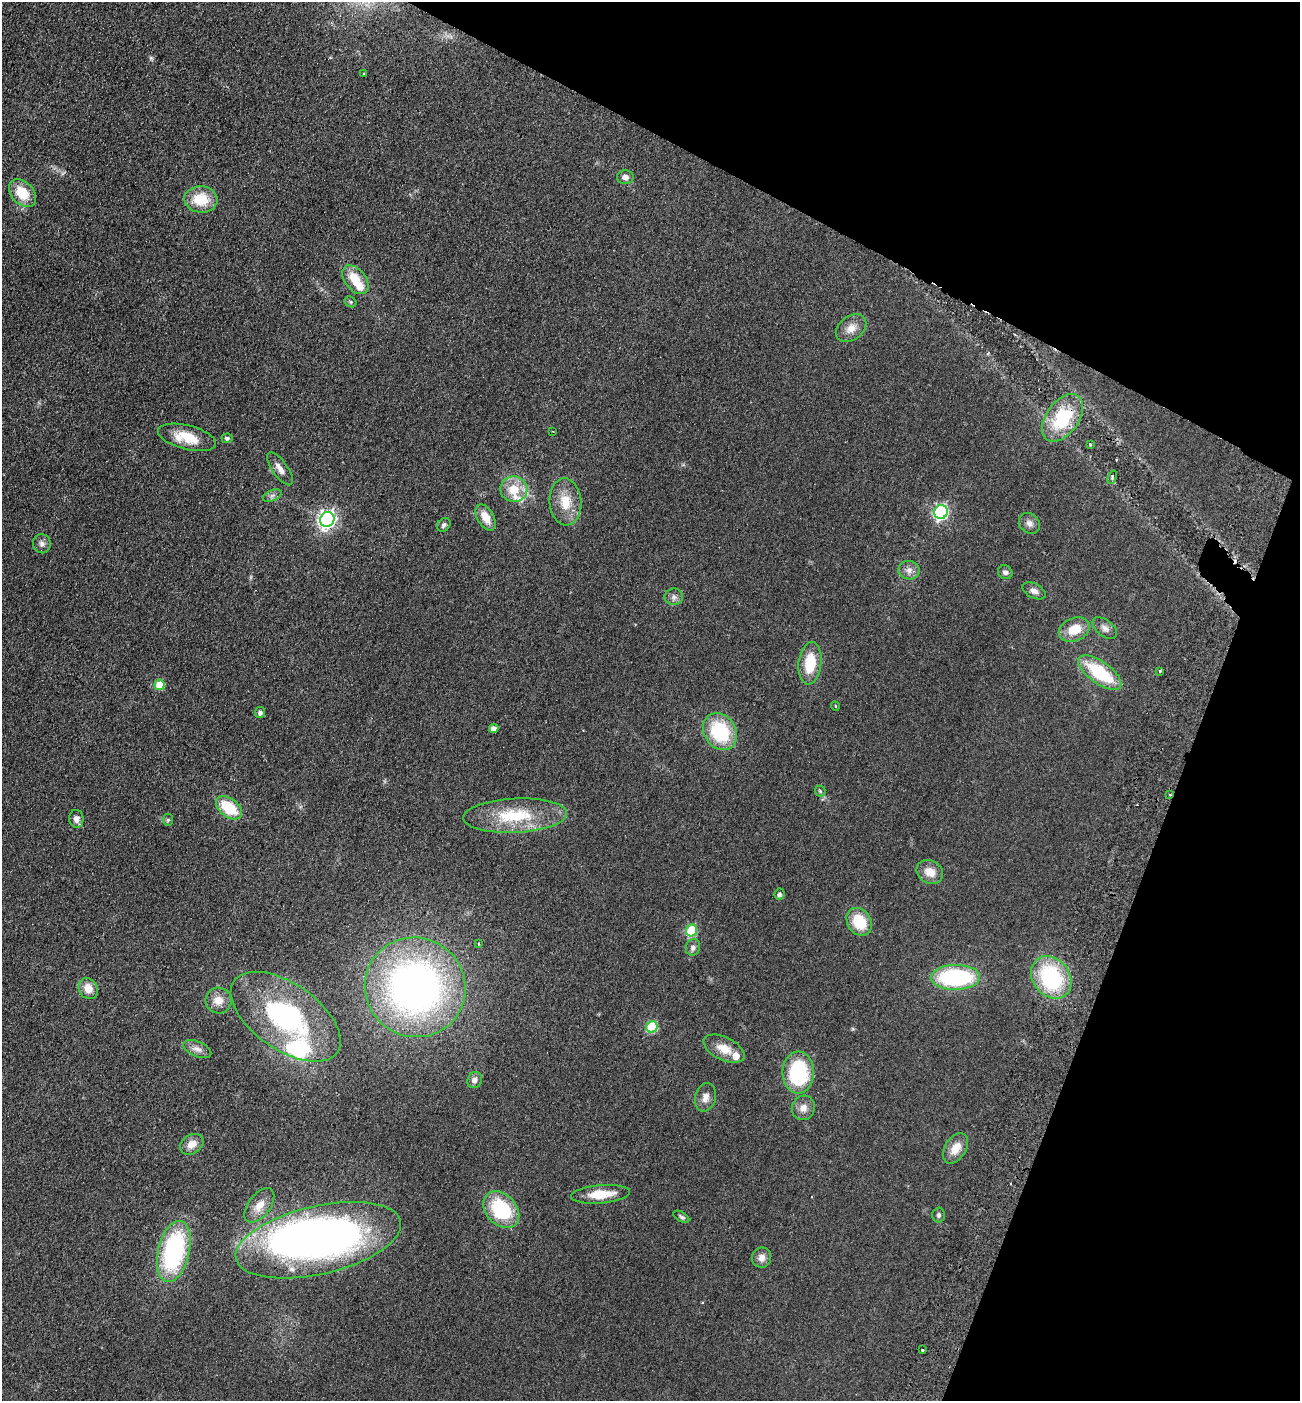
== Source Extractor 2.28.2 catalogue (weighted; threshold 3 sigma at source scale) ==
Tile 8 of 4 x 4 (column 4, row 2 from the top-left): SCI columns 4091-5388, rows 2826-4224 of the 5718 x 5651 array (HDU 1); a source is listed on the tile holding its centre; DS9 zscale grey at full resolution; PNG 1302 x 1403 px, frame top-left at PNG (2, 2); each listed source drawn as its Kron ellipse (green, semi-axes under 4 px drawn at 4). Shown black and unused: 21% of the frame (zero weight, under 2 of 3 exposures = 3% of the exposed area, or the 3 px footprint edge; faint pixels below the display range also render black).
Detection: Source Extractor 2.28.2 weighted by HDU 2 'WHT'; one run over the whole footprint, this tile lists its part. Background 0.0766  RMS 0.0099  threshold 0.0447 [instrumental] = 3 sigma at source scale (4.5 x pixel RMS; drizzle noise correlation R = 1.50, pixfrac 1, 0.05/0.05 arcsec/px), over >= 5 px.
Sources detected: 80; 1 inside a brighter object's white glare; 1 cosmic-ray / hot-pixel residue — neither listed nor drawn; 5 inside a brighter listed object's ellipse — not listed separately; the other 73 listed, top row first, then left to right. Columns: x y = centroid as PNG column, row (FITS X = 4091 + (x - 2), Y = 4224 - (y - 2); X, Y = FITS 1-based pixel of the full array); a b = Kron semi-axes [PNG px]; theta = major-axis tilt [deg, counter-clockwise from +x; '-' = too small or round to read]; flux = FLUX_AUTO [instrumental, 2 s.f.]
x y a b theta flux
364 74 3 2 - 1.3
625 177 8 7 - 4.2
22 193 16 11 -48 23
201 199 16 13 -5 27
355 280 16 10 -52 21
351 302 6 5 - 1.4
851 328 17 12 37 10
1063 418 27 16 54 57
553 431 3 2 - 0.84
187 437 30 12 -14 25
227 438 5 4 - 2.4
1090 444 4 2 - 0.98
280 469 19 7 -54 7.2
1112 477 7 3 70 1.3
514 489 13 13 - 20
272 496 10 5 23 2.9
565 502 23 16 -85 22
941 512 7 6 - 220
486 517 14 8 -59 13
327 519 8 7 - 380
1029 523 11 9 -44 4.8
444 525 7 6 - 2.6
42 544 9 9 - 4.1
909 570 10 9 - 5.7
1005 572 7 6 - 2.9
1034 591 12 7 -26 4.7
674 597 9 8 - 3.8
1105 628 14 8 -38 5
1074 630 16 11 24 19
810 663 21 11 83 28
1160 671 2 2 - 0.86
1100 673 25 11 -36 54
159 685 5 5 - 20
835 706 4 3 - 0.83
260 712 5 5 - 3.6
494 728 5 4 - 4.6
720 732 19 16 -55 62
820 791 5 5 - 1.6
1170 795 3 2 - 1.1
229 808 15 9 -38 37
515 816 52 17 3 54
76 819 9 7 -82 4.8
168 820 6 5 - 1.9
930 872 14 11 -30 11
779 894 6 5 - 2.5
859 922 15 12 -56 29
692 930 6 5 - 60
478 944 3 2 - 0.92
693 947 8 7 - 3.8
955 977 25 12 1 110
1051 977 23 18 -51 88
415 987 51 49 -33 430
88 989 11 9 -57 12
218 1001 13 13 - 9.8
286 1017 63 33 -35 150
652 1027 6 5 - 59
197 1049 15 7 -24 5.7
724 1049 22 11 -26 14
798 1072 21 15 -90 81
475 1080 8 7 - 5.1
705 1097 14 10 75 6.8
803 1108 12 11 - 7.5
192 1144 12 9 33 8.8
955 1148 17 10 58 13
601 1194 30 9 5 21
259 1205 20 11 53 12
501 1210 21 15 -47 66
939 1215 7 6 - 2.2
681 1217 9 4 -32 1.9
318 1240 84 34 13 560
174 1251 31 15 76 140
762 1258 10 9 - 6.2
922 1350 3 2 - 0.94
Overlapping masked pixels (flux is a lower limit): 2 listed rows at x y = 1063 418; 1170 795